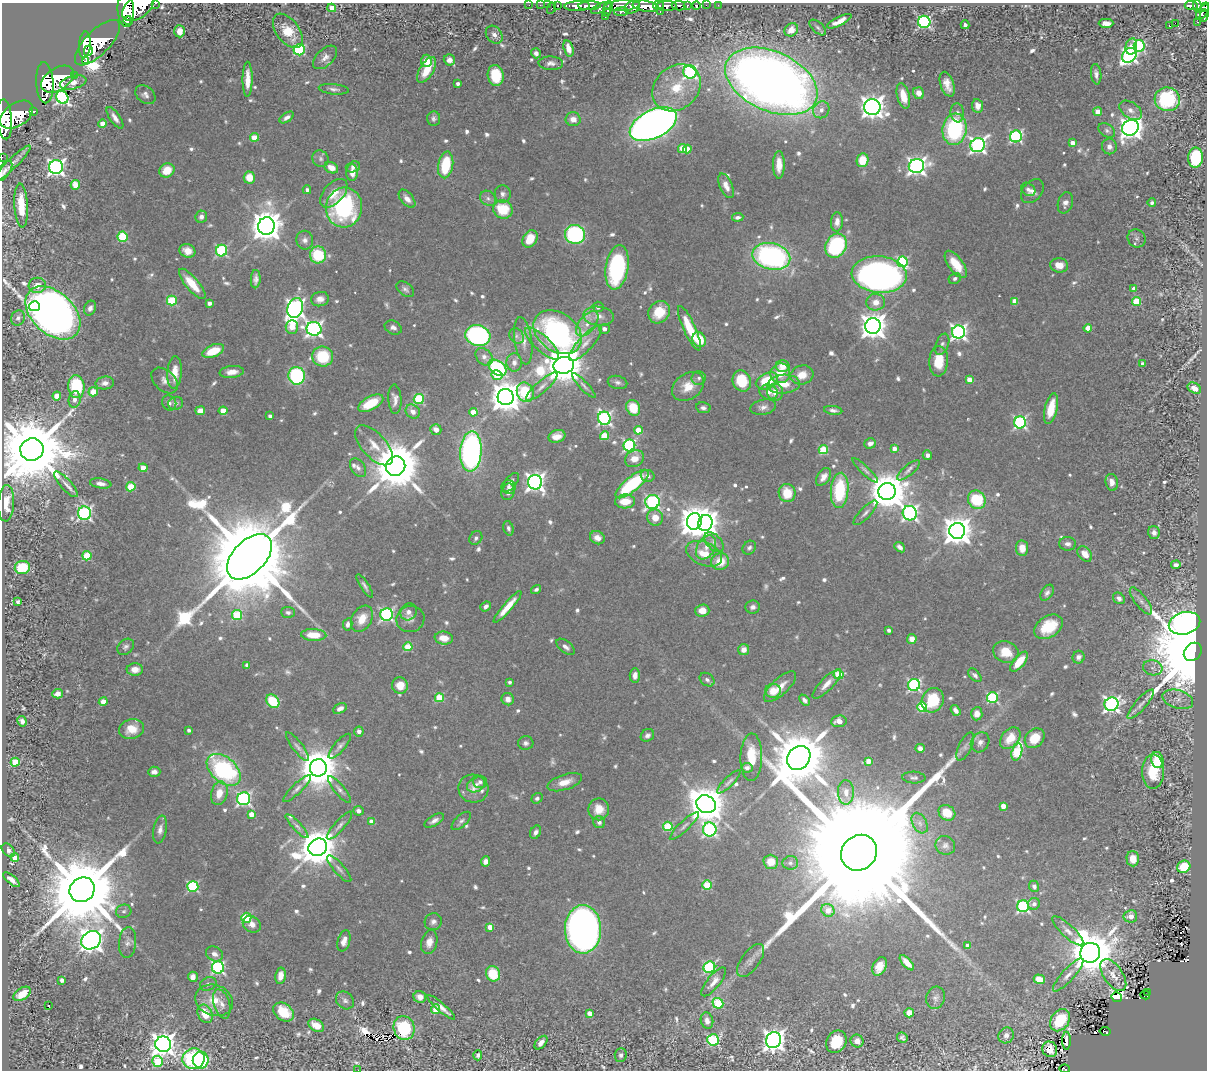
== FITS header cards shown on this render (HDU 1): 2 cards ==
NAXIS1  =                 1205
NAXIS2  =                 1068

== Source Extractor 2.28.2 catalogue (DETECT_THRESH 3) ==
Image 1205 x 1068 px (HDU 1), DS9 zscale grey, 1 PNG px = 1 image px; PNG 1209 x 1072 px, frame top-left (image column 1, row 1068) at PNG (2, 3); each listed source drawn as its Kron ellipse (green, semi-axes under 4 px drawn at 4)
Background 1.09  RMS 0.021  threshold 0.0627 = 3 sigma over >= 5 px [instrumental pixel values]
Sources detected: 791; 4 with non-positive FLUX_AUTO (blend fragments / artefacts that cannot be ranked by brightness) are neither listed nor drawn; of the other 787, the 500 brightest by FLUX_AUTO listed and drawn (287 fainter detections omitted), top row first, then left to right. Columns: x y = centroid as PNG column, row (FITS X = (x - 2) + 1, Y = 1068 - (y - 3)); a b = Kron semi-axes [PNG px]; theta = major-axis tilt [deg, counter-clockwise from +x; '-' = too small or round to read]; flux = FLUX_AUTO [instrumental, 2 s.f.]
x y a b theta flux
155 3 3 2 - 51
529 5 2 2 - 6.2
540 5 2 2 - 9
547 5 2 2 - 11
557 5 3 3 - 37
658 5 5 3 - 200
696 5 4 3 - 52
706 5 2 2 - 4.4
718 5 3 2 - 5.9
577 6 13 5 2 1200
590 6 11 4 2 1100
622 6 17 5 4 590
646 6 13 5 -8 2300
667 6 10 5 0 1200
679 6 7 4 -11 250
687 6 4 3 - 87
1191 6 7 4 -5 230
1198 6 7 3 -75 190
138 7 18 11 38 4100
632 7 8 6 32 900
1205 7 5 4 - 130
332 8 4 4 - 28
551 8 6 3 63 75
601 8 11 4 24 520
608 9 8 3 76 440
126 10 16 8 -87 3000
621 12 7 4 5 180
660 12 2 2 - 14
1202 12 8 5 53 280
1204 16 6 4 78 150
605 17 2 2 - 4.8
128 20 4 3 - 190
839 21 13 4 26 14
924 22 6 6 - 250
1197 22 3 2 - 33
1106 23 7 4 0 11
1175 23 2 2 - 1700
965 25 4 4 - 4.5
1169 25 3 3 - 21
818 27 10 5 -42 4.3
791 30 7 6 - 15
180 31 6 5 - 16
288 31 20 11 -53 38
494 35 10 7 -51 7.6
97 43 29 12 45 6100
85 45 13 6 85 2600
1131 46 8 5 75 15
1139 46 6 5 - 170
568 48 8 4 -75 13
299 50 5 5 - 160
88 51 5 3 - 700
536 53 5 4 - 5.9
1129 55 8 6 47 420
325 57 15 8 43 10
449 60 5 5 - 9.4
86 61 3 2 - 630
426 61 6 5 - 22
551 63 12 6 -2 7.3
427 70 14 6 59 32
690 72 7 6 - 300
1096 74 10 5 -83 5.9
74 75 3 3 - 66
496 75 10 8 -80 55
57 79 18 11 33 5200
248 79 17 5 89 20
771 81 49 29 -24 2100
45 83 20 8 -87 4100
73 83 13 6 14 11
458 83 4 3 - 4.7
947 84 13 6 -71 14
676 88 26 21 41 60
334 89 15 5 -6 5.7
919 93 6 5 - 10
145 95 11 8 -38 6.5
903 96 13 6 -76 19
62 97 6 6 - 440
1167 99 12 12 - 140
978 106 7 5 -81 12
872 107 8 7 - 1300
821 110 9 8 - 9.2
1131 110 12 8 -34 7.4
34 111 3 3 - 110
1098 112 4 4 - 25
957 113 9 6 -85 6.9
17 115 18 11 34 6100
287 117 8 4 34 6.2
115 118 13 5 -55 8.6
434 118 7 6 - 4.3
4 119 20 7 -85 4900
573 119 7 7 - 12
102 124 4 4 - 19
653 124 25 14 27 1400
1130 128 8 7 - 1200
955 129 16 12 83 160
1107 131 9 6 -34 4.6
1016 136 6 6 - 250
254 137 4 4 - 33
1072 143 4 4 - 11
978 145 7 7 - 530
1109 146 8 7 - 8.6
682 148 4 4 - 29
687 149 4 4 - 17
2 157 2 2 - 6.1
1196 158 10 7 87 120
320 159 8 7 - 5.8
862 160 7 6 - 33
12 163 25 5 45 10
446 165 13 7 80 73
779 165 14 6 90 18
916 166 8 7 - 680
56 167 7 7 - 570
353 167 7 5 18 5.8
331 168 7 5 -28 15
167 170 8 6 34 25
4 171 11 5 57 6.5
352 173 8 5 -90 13
249 178 6 5 - 26
75 185 5 4 - 21
726 186 13 6 -67 11
1028 189 8 6 -38 4.7
307 190 4 4 - 4.8
1032 191 13 9 51 10
334 193 17 10 47 21
503 194 9 8 - 6.7
488 198 8 7 - 5.3
407 199 11 6 -50 9.6
1065 203 11 7 74 8.1
1152 203 4 4 - 4.7
21 206 22 7 -86 36
344 207 20 18 78 190
503 209 10 9 - 50
201 217 6 5 - 6.2
738 217 6 4 7 4.9
837 222 9 6 86 11
266 226 9 8 - 2800
575 234 10 9 - 220
122 237 5 5 - 99
1137 238 9 8 - 5.7
530 239 9 7 58 35
305 240 9 8 - 8.1
836 246 12 10 63 160
187 251 8 6 -18 13
221 251 6 5 - 170
318 255 8 8 - 75
771 256 19 13 -13 350
902 262 5 5 - 150
956 264 16 7 -54 30
1059 265 9 7 -9 16
617 267 22 11 81 190
879 274 27 18 -5 720
955 278 6 5 - 4.2
256 279 9 5 86 6.5
192 284 19 6 -50 32
37 285 8 7 - 16
405 289 10 6 -39 5
1134 289 4 4 - 11
320 299 9 7 12 10
172 301 5 5 - 84
1015 301 4 4 - 21
1137 301 4 4 - 51
876 302 9 8 - 14
209 303 4 4 - 7.8
34 306 5 5 - 100
598 307 5 5 - 5.6
90 308 8 5 64 5.4
295 308 10 7 73 670
659 312 12 10 50 35
53 313 32 21 -43 1200
599 316 15 9 -6 16
18 318 8 7 - 4.9
587 324 15 8 52 16
873 326 8 7 - 1800
292 327 7 6 - 27
393 328 9 6 -24 6.6
689 328 24 6 -65 42
1088 328 4 4 - 24
314 329 7 7 - 520
604 329 5 5 - 7.4
558 332 26 19 -36 430
958 332 6 6 - 510
478 335 12 10 -14 260
517 336 8 6 -51 4.3
699 340 8 6 -62 37
523 341 24 8 -82 15
542 343 22 7 -43 18
585 343 23 7 47 15
942 344 11 6 70 5.5
213 351 11 6 22 39
323 357 10 10 - 68
484 357 10 7 -48 7.4
939 361 15 9 86 36
514 362 9 8 - 8
1143 364 4 4 - 4.5
564 365 10 8 12 4900
783 366 7 6 - 17
497 368 10 6 -37 170
175 372 16 7 86 21
232 372 12 6 7 13
780 373 10 9 - 24
497 375 6 4 -29 49
802 375 11 9 17 20
297 376 9 8 - 190
699 378 7 7 - 4.5
165 380 15 10 -43 9.6
969 380 4 4 - 22
742 381 11 9 -65 49
767 381 12 7 26 52
618 382 10 6 -13 5.2
105 383 9 6 6 8.2
784 384 16 9 3 23
542 386 20 6 41 9.7
584 386 16 4 -47 4.9
688 386 17 12 36 25
76 387 11 8 -83 100
1194 388 7 5 -28 8.5
93 392 5 4 - 21
525 392 10 8 -66 80
769 392 9 7 -10 7.9
775 392 9 8 - 14
57 396 4 4 - 28
506 397 8 8 - 2700
75 399 8 6 82 6.7
395 399 15 6 -87 8.5
419 399 5 5 - 110
169 403 8 7 - 4.7
176 403 7 6 - 5.5
371 403 14 6 29 47
763 407 13 7 11 7.8
633 408 8 6 -61 36
703 408 7 5 -11 5.2
1051 409 16 6 77 34
833 410 9 4 -6 5.1
200 411 5 4 - 12
223 411 4 4 - 35
413 412 8 6 -42 8.7
473 412 4 4 - 27
270 416 4 3 - 5.3
604 418 6 6 - 320
1020 422 6 6 - 280
436 429 5 5 - 11
638 430 4 4 - 29
557 436 9 6 18 14
604 436 4 4 - 55
870 443 6 5 - 6.3
374 445 24 12 -48 23
629 445 6 6 - 220
894 449 4 4 - 13
32 450 12 11 - 23000
823 450 4 4 - 69
471 451 20 10 86 450
927 455 4 4 - 6.6
634 459 10 8 31 17
395 466 10 9 - 9600
143 468 4 4 - 28
358 468 10 7 -56 6.2
865 470 17 4 -44 4.9
908 470 14 5 40 6.1
648 476 7 6 - 5.9
823 477 10 6 56 8.9
511 482 11 5 51 6.1
535 482 7 7 - 760
1112 482 8 6 -78 11
101 483 11 5 -9 8
66 484 16 5 -48 9.6
632 484 20 7 39 120
131 487 4 4 - 56
508 487 7 6 - 4.9
840 490 17 8 85 98
508 492 8 6 70 7.9
887 492 9 8 - 4800
787 493 9 8 - 35
977 500 9 8 - 86
625 501 10 7 3 27
653 502 7 7 - 290
6 503 18 8 88 22
84 513 7 6 - 350
865 513 16 5 46 6.7
910 513 7 7 - 430
655 518 8 8 - 17
694 521 8 7 - 2400
705 523 8 7 - 1300
508 528 7 5 -72 4.3
957 531 8 8 - 2400
1154 533 6 5 - 5.7
476 538 7 6 - 4.8
597 538 8 6 -30 11
714 542 12 7 -46 7.8
1068 544 8 6 -2 6.2
706 547 13 8 59 14
900 547 6 4 -40 7
749 548 7 6 - 4.7
1022 548 8 6 -83 18
704 554 19 11 -23 29
1085 554 9 6 -51 15
87 556 4 4 - 66
250 557 27 16 46 52000
720 562 9 8 - 32
1176 565 5 4 - 5.9
22 567 7 6 - 59
365 586 13 4 -57 4.8
536 590 5 4 - 4.1
1047 593 9 5 57 4.9
1119 598 6 5 - 5.3
1141 601 16 6 -52 7.4
18 602 4 3 - 5.4
486 606 5 4 - 5.4
507 607 20 4 49 25
753 607 7 6 - 6.3
702 611 7 6 - 15
288 612 7 5 -4 4.3
409 612 9 8 - 7.8
237 615 5 5 - 77
387 615 6 6 - 300
362 619 14 10 59 24
410 619 14 13 - 11
1185 623 16 11 15 2100
348 624 6 4 78 5.5
1048 627 15 10 33 47
889 630 4 3 - 5.3
314 635 12 6 -3 33
444 638 9 6 -8 18
912 639 5 5 - 13
126 647 9 7 42 4.6
408 647 4 4 - 57
566 647 11 5 -39 6.1
744 650 5 5 - 10
1006 652 13 10 -21 29
1193 652 10 8 47 40000
1079 657 6 6 - 5.5
1019 662 12 5 50 37
247 665 4 4 - 7.2
1153 668 10 7 -11 6.3
135 669 8 6 1 11
635 675 7 5 87 7.6
839 675 5 4 - 73
975 675 8 5 -45 4.5
707 680 8 6 -35 4.9
509 682 4 3 - 4.4
827 684 19 6 46 13
400 685 8 8 - 21
914 685 6 6 - 270
780 687 20 8 43 17
773 691 8 7 - 23
58 694 5 4 - 10
439 698 4 4 - 60
992 698 5 5 - 140
508 699 6 6 - 7.8
1178 699 16 9 -17 14
804 700 6 4 -45 5.4
933 700 13 10 61 55
273 701 7 6 - 56
103 702 4 4 - 18
1111 704 7 6 - 530
1141 704 19 5 49 9.1
922 707 5 5 - 91
340 709 7 4 29 7.2
956 710 6 4 -54 6.9
977 714 6 5 - 12
22 721 5 4 - 5.6
839 721 8 6 6 14
131 729 12 9 12 25
189 730 4 3 - 4.5
359 731 5 4 - 7.6
647 735 7 6 - 5
1010 738 12 8 49 28
1035 738 11 8 45 32
980 742 10 9 - 9
526 743 7 7 - 4.6
340 746 16 5 49 6
298 747 17 5 -53 6.7
965 747 15 6 64 7.8
920 748 5 4 - 7.8
1017 752 8 5 74 110
751 757 23 11 89 45
799 758 13 10 49 13000
1157 760 8 6 -78 47
868 761 4 4 - 18
15 762 4 4 - 55
318 768 8 8 - 5000
747 768 5 5 - 7
224 770 19 12 -41 230
154 772 6 5 - 7.5
1153 772 17 11 89 46
914 778 11 6 -3 4.5
480 782 7 6 - 5
565 782 18 7 18 17
729 782 15 5 45 4.9
476 784 9 7 31 6.1
297 789 19 5 43 7.3
339 789 17 5 -50 6.5
473 789 15 14 - 15
846 792 12 8 -88 13
219 793 12 8 75 24
537 798 6 5 - 4.1
244 799 6 6 - 340
706 804 10 8 -30 4500
1003 806 4 4 - 17
599 809 11 10 - 19
358 811 5 5 - 7.3
947 813 9 7 -37 28
251 814 4 4 - 21
434 821 11 5 29 7
461 821 12 5 43 4.8
372 822 4 4 - 16
599 822 6 5 - 4.7
920 823 11 7 -61 7.6
297 826 16 4 -47 5.8
339 826 18 5 48 6.3
668 826 5 5 - 86
684 826 19 5 44 7.3
160 829 14 7 79 8.7
710 829 7 7 - 320
536 832 7 5 62 5.9
945 845 10 9 - 6
318 847 10 8 30 5000
8 850 8 5 -47 6.8
859 853 19 17 43 170000
15 857 4 4 - 19
1133 859 8 6 -88 14
486 861 5 4 - 7.6
771 862 7 7 - 21
790 863 8 6 5 4.8
1184 867 7 6 - 50
339 869 17 5 -48 7.1
12 880 10 4 -40 11
707 885 4 4 - 79
193 886 5 5 - 150
1034 886 6 5 - 5.2
82 890 13 12 - 28000
1034 904 6 5 - 5.3
1023 906 6 6 - 240
828 910 7 6 - 23
124 911 8 6 17 4.1
1130 916 7 6 - 15
246 918 5 5 - 90
433 922 9 8 - 6.4
252 924 9 8 - 11
490 927 4 4 - 19
583 929 24 18 -89 990
1068 931 20 6 -43 9.8
91 940 10 8 34 1500
344 941 11 6 75 10
127 942 15 8 84 8.2
429 942 12 8 76 12
968 946 4 4 - 16
1090 953 10 9 - 7000
214 954 9 7 -29 8.2
751 960 19 9 54 10
907 963 9 4 -47 17
879 966 10 6 66 19
218 967 6 6 - 230
709 967 6 5 - 190
493 974 8 7 - 49
1068 975 21 6 48 11
1113 975 18 9 -56 15
281 976 8 5 80 12
193 977 5 5 - 10
1039 979 5 4 - 28
62 980 4 3 - 6.6
714 982 18 6 51 12
208 984 8 6 26 5.3
1148 992 3 3 - 5.6
22 994 10 5 34 21
1145 995 4 3 - 4.4
420 997 6 6 - 8.2
1117 997 5 4 - 370
936 998 11 9 75 6.7
214 1000 19 15 -20 30
345 1000 10 8 -44 5.7
718 1003 5 5 - 100
222 1004 15 8 -73 9.6
49 1005 3 3 - 4.6
441 1007 18 4 -40 9.6
435 1009 5 4 - 34
283 1012 11 8 -37 39
589 1013 4 4 - 15
909 1013 4 4 - 20
205 1014 10 7 -64 28
1060 1020 12 9 55 48
707 1021 8 6 -74 7.3
316 1025 8 6 -32 16
404 1028 12 10 -74 73
1105 1031 5 2 - 8.2
1006 1035 8 7 - 7.4
902 1037 5 5 - 4.3
713 1040 6 5 - 160
774 1040 8 7 - 1100
857 1041 6 6 - 12
1066 1041 9 3 -89 8.2
836 1042 12 9 58 43
541 1043 8 5 48 8.7
163 1044 8 8 - 1400
1050 1049 8 7 - 14
478 1055 5 4 - 4.1
621 1055 7 6 - 4.2
194 1059 11 10 - 150
201 1060 8 8 - 130
157 1061 5 5 - 91
1065 1069 5 3 - 21
358 1070 2 2 - 18
At the frame edge (FLAGS 8, measured only in part): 9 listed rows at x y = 155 3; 138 7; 1205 7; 288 31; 4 119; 2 157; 53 313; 1065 1069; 358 1070
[287 fainter detections neither listed nor drawn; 4 non-positive-flux detections neither listed nor drawn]